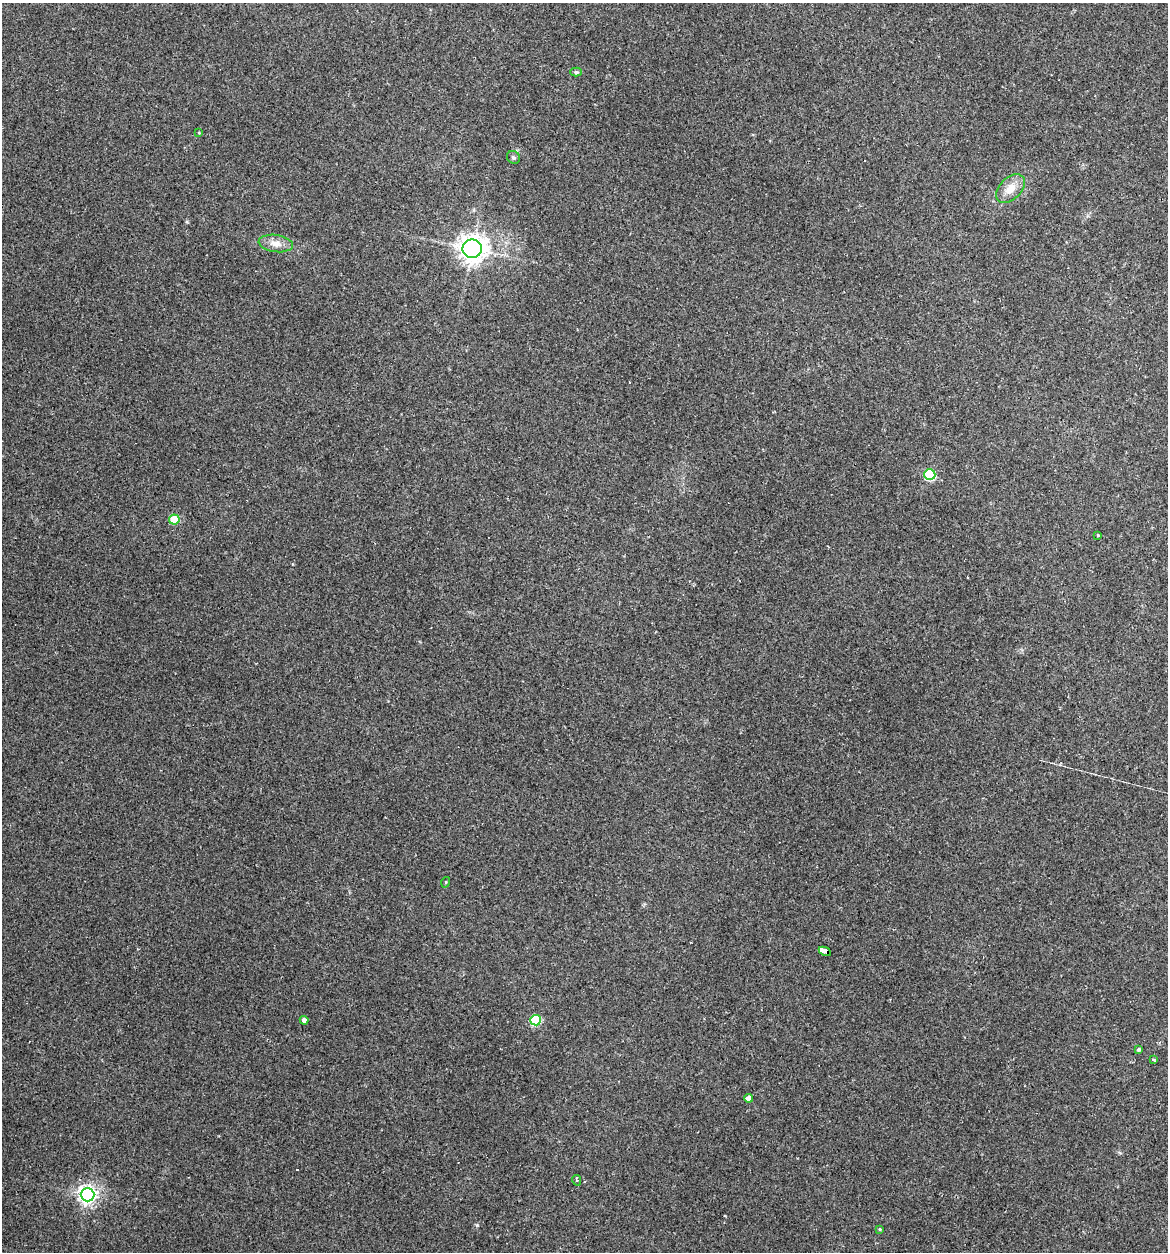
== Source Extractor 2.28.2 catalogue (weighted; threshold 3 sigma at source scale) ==
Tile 6 of 4 x 4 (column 2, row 2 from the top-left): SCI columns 1287-2452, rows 2503-3752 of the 5029 x 5032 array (HDU 1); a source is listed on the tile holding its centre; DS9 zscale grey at full resolution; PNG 1170 x 1254 px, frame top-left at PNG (2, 3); each listed source drawn as its Kron ellipse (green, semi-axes under 4 px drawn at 4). Shown black and unused: <1% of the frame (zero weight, under 2 of 3 exposures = <1% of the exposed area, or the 3 px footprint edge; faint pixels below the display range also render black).
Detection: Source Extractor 2.28.2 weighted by HDU 2 'WHT'; one run over the whole footprint, this tile lists its part. Background 0.137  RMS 0.007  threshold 0.0314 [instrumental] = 3 sigma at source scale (4.5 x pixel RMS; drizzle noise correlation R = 1.50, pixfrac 1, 0.05/0.05 arcsec/px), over >= 5 px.
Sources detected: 23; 3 cosmic-ray / hot-pixel residue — neither listed nor drawn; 1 inside a brighter listed object's ellipse — not listed separately; the other 19 listed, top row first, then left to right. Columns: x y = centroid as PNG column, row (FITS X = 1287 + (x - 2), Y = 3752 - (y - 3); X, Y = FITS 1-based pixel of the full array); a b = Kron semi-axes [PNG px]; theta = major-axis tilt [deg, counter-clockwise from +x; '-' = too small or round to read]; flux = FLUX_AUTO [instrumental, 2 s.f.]
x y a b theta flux
576 72 6 4 -1 1.2
199 132 4 3 - 0.62
513 157 7 6 - 1.5
1010 189 17 11 45 9.1
276 243 17 8 -8 6.2
472 249 9 9 - 630
930 475 6 5 - 49
174 520 5 5 - 26
1098 535 4 3 - 0.59
446 882 5 3 - 0.6
825 951 6 4 -27 120
304 1020 4 4 - 2.7
536 1020 5 5 - 44
1139 1049 4 4 - 1.3
1154 1060 3 2 - 0.83
749 1098 4 4 - 3.5
577 1180 5 3 - 1.5
87 1195 7 7 - 330
880 1229 4 3 - 0.77
Overlapping masked pixels (flux is a lower limit): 1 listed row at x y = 825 951
Unlisted compact peaks at least as high as the median listed source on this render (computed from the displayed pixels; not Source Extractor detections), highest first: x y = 477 1225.